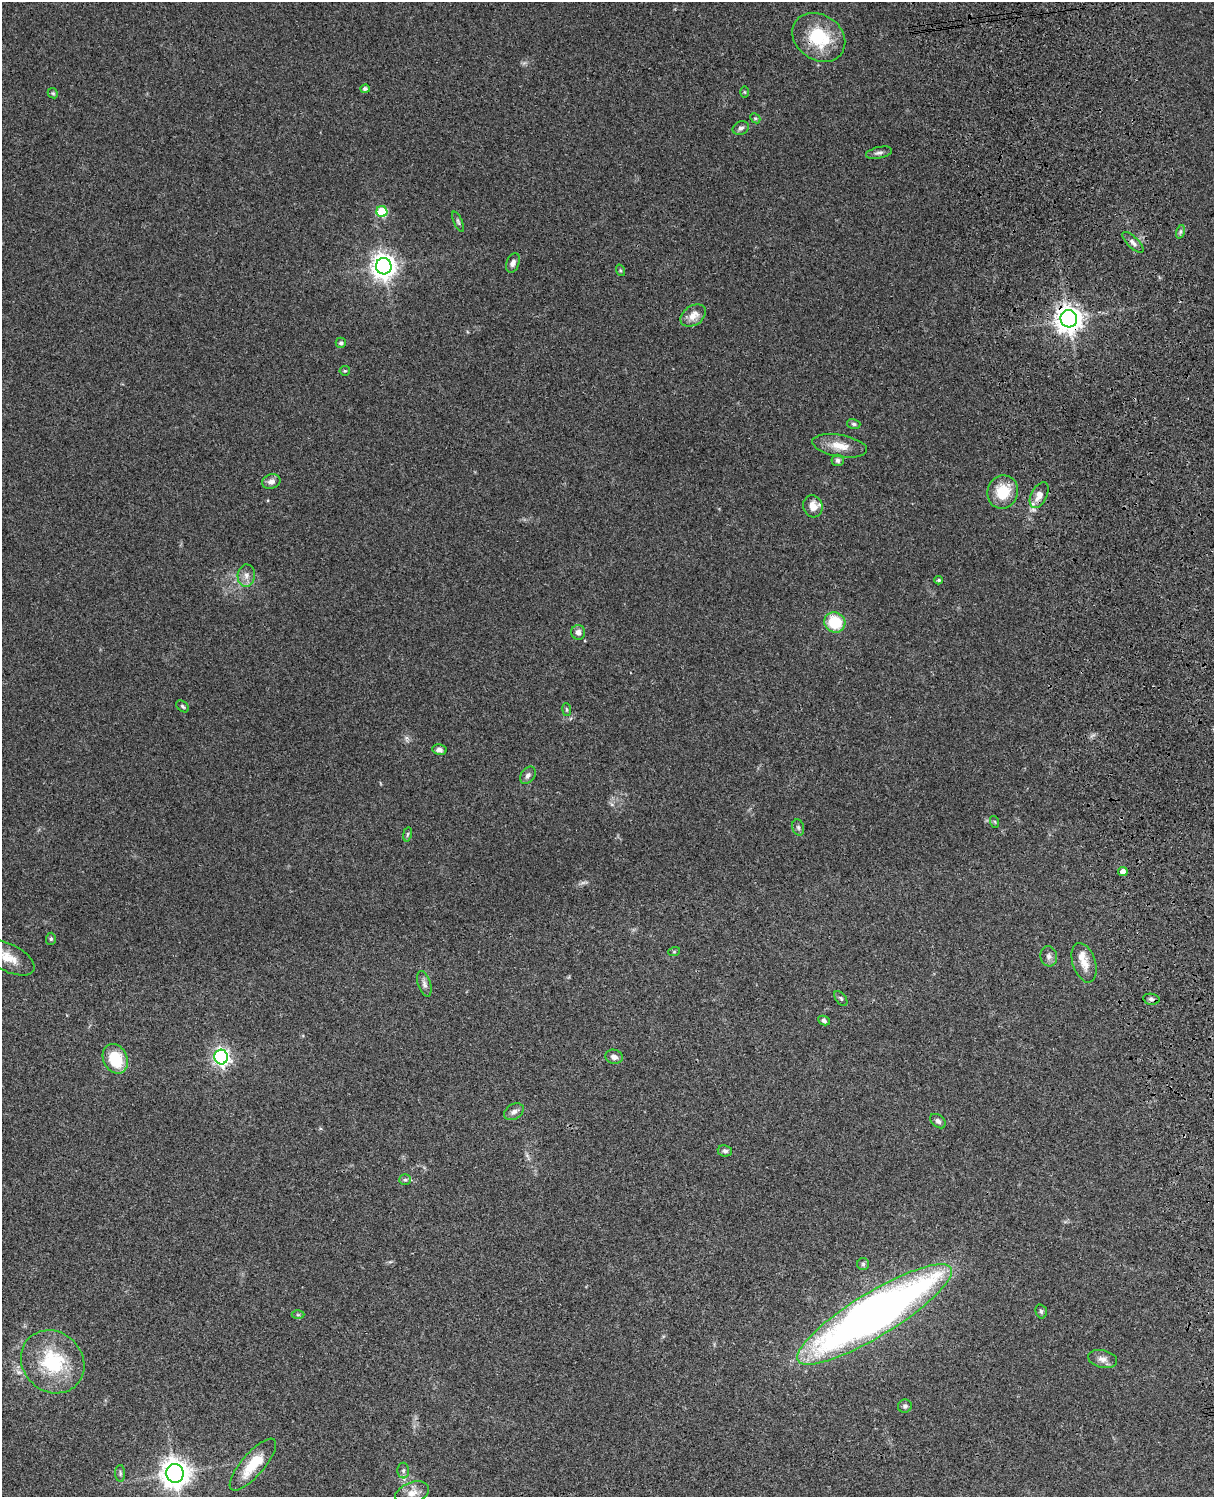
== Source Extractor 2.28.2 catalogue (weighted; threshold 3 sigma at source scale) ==
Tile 6 of 4 x 3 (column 2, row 2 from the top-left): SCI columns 1334-2545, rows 1773-3267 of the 5087 x 4926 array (HDU 1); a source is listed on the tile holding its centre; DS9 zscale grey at full resolution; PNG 1216 x 1499 px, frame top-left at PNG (2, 2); each listed source drawn as its Kron ellipse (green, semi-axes under 4 px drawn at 4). Shown black and unused: <1% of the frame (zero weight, under 3 of 4 exposures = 6% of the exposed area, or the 3 px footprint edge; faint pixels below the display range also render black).
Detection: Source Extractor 2.28.2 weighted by HDU 2 'WHT'; one run over the whole footprint, this tile lists its part. Background 0.0958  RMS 0.0062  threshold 0.028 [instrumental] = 3 sigma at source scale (4.5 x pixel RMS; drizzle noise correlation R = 1.50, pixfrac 1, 0.05/0.05 arcsec/px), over >= 5 px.
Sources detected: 68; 1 too faint to see at this stretch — neither listed nor drawn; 2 inside a brighter listed object's ellipse — not listed separately; the other 65 listed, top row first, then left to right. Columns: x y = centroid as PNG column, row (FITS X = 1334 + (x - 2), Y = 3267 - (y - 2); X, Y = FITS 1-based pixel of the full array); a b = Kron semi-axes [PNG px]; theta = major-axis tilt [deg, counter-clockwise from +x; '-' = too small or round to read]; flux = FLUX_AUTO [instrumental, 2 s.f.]
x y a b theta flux
819 37 28 22 -35 31
365 89 5 4 - 1.7
744 92 6 4 -89 0.67
53 93 5 4 - 0.82
755 118 6 4 -42 0.87
741 128 8 6 22 1.8
879 153 13 5 12 2.2
382 212 5 5 - 32
458 222 11 4 -66 1.2
1180 232 7 4 72 1.4
1133 242 14 5 -44 2.7
513 263 10 6 69 2.8
384 266 8 8 - 580
620 270 6 4 -72 0.72
693 316 14 9 34 6.7
1069 319 8 8 - 640
341 343 5 5 - 1.3
345 371 5 4 - 0.81
854 424 7 5 -16 1.1
840 446 28 11 -10 9.8
838 460 6 5 - 1.6
271 481 9 7 19 3.1
1003 492 17 15 71 18
1039 495 14 8 63 5.7
813 506 11 9 -75 6.1
246 576 11 8 84 3.8
939 580 4 3 - 0.98
835 622 11 10 - 22
578 632 7 7 - 2.9
183 706 7 5 -40 1.1
567 710 6 4 -84 0.91
439 750 7 5 -11 2.2
528 775 9 7 52 2.2
995 822 6 4 -72 0.72
798 827 8 6 -74 1.4
407 834 7 3 81 0.91
1123 872 5 4 - 4
51 939 6 5 - 0.97
674 952 6 4 19 0.63
1049 956 10 8 -79 2.8
8 958 28 13 -27 12
1084 963 20 11 -72 7.7
424 984 13 6 -72 2.6
841 998 8 5 -52 1.1
1151 999 8 5 -10 1.5
824 1020 6 4 -27 1.6
221 1057 7 7 - 210
614 1057 9 7 -16 3
115 1059 15 12 -66 23
514 1112 10 7 33 2.7
938 1121 9 6 -40 1.9
725 1151 7 5 -8 1.6
405 1180 6 5 - 1.2
863 1264 6 6 - 1.3
1041 1311 7 5 -75 1.3
874 1314 89 22 31 480
298 1315 6 4 0 0.88
1103 1359 15 8 -13 3.6
53 1362 33 29 -44 42
905 1406 7 6 - 1.5
253 1465 33 11 49 20
403 1471 8 6 90 1.5
120 1473 8 5 -88 1.3
175 1473 9 9 - 770
412 1493 17 10 20 6
Overlapping masked pixels (flux is a lower limit): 4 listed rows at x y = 819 37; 1069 319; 1039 495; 874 1314
Isophote crosses this tile's border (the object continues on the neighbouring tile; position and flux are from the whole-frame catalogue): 1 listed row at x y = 8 958